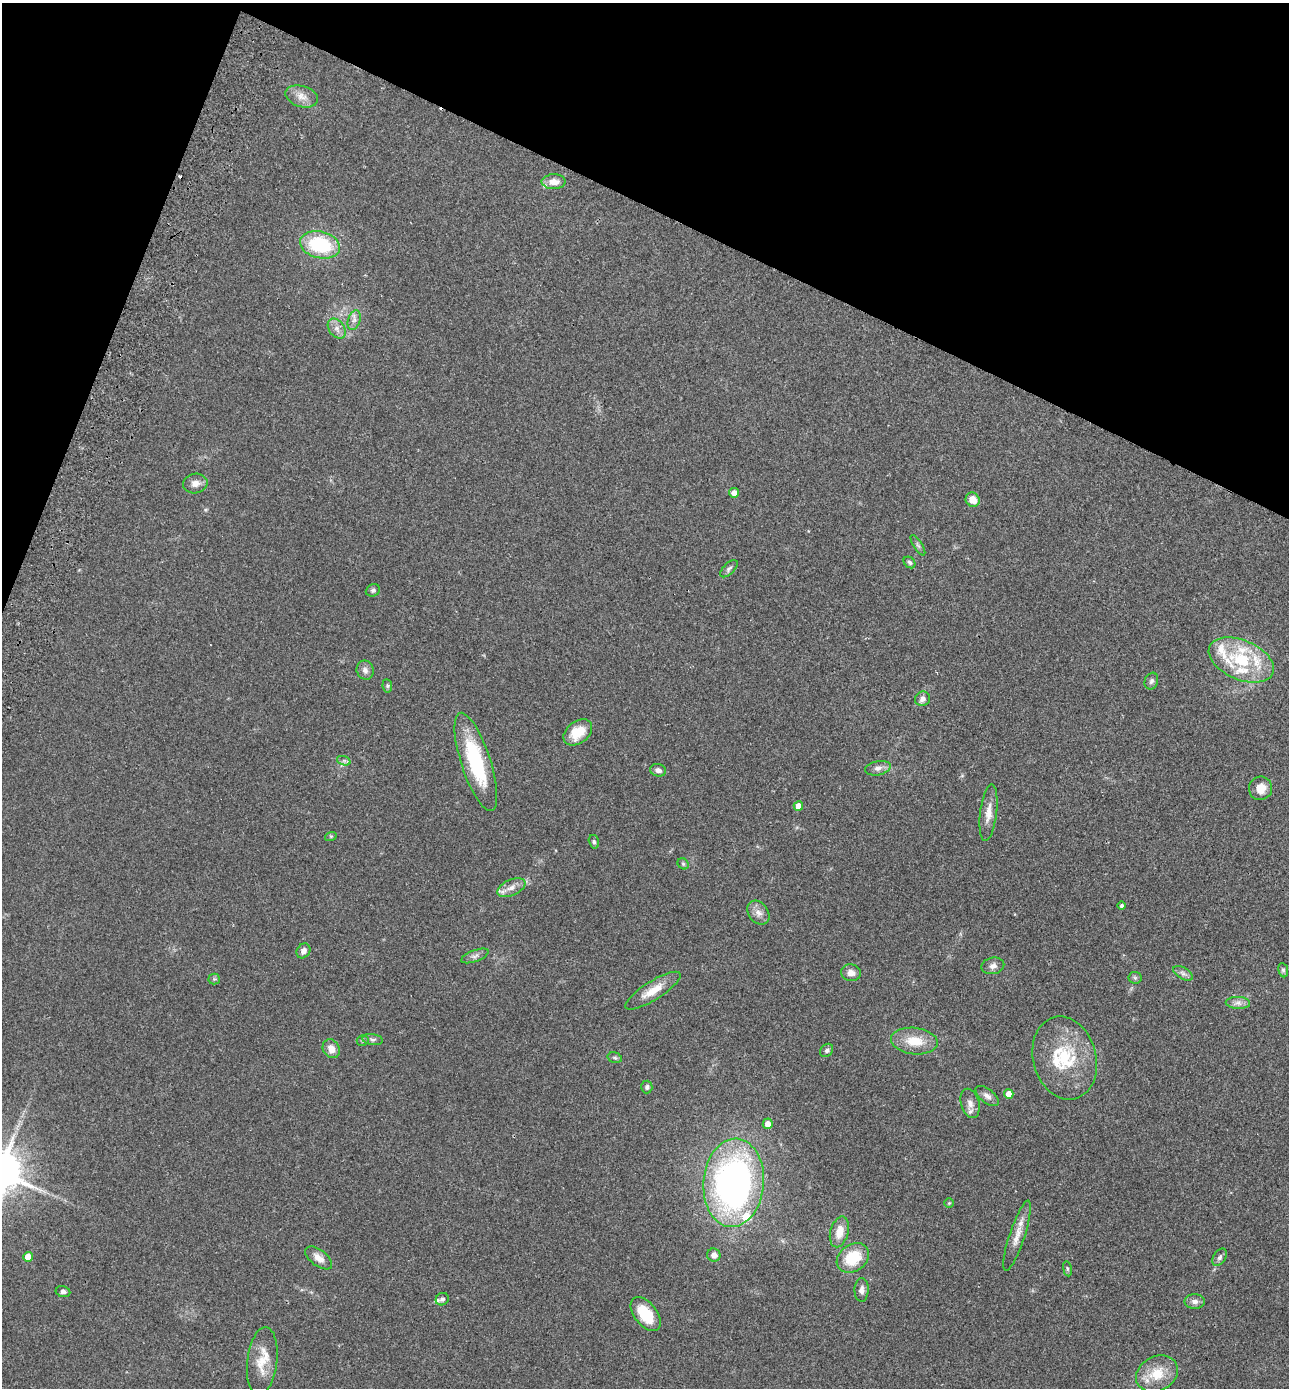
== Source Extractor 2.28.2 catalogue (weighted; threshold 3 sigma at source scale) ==
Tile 2 of 4 x 4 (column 2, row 1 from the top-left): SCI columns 1483-2769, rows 4191-5576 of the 5672 x 5603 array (HDU 1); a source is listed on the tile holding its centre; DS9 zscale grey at full resolution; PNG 1291 x 1390 px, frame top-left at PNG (2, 3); each listed source drawn as its Kron ellipse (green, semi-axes under 4 px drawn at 4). Shown black and unused: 20% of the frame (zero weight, under 2 of 3 exposures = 3% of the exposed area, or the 3 px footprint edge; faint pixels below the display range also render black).
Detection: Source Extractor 2.28.2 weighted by HDU 2 'WHT'; one run over the whole footprint, this tile lists its part. Background 0.0859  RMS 0.0077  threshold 0.0346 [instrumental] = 3 sigma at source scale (4.5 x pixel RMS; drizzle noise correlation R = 1.50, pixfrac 1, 0.05/0.05 arcsec/px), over >= 5 px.
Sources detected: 82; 2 cosmic-ray / hot-pixel residue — neither listed nor drawn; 10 inside a brighter listed object's ellipse — not listed separately; the other 70 listed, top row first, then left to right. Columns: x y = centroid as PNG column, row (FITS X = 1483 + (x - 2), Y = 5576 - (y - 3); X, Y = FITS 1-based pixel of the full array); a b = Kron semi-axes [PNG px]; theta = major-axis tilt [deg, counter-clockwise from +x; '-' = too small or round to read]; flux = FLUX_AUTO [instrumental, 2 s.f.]
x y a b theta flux
302 96 16 10 -16 6.9
554 182 12 7 0 7.2
320 245 20 13 -14 51
354 320 10 6 73 3.2
337 329 11 7 -52 4.4
195 483 12 10 10 5
734 493 5 5 - 4.8
973 500 7 6 - 8.9
918 545 12 3 -58 1.7
910 562 6 5 - 1.5
729 569 11 5 44 2.2
373 590 7 6 - 1.7
1241 660 34 19 -23 41
365 670 9 8 - 3.3
1151 681 8 6 71 2.1
387 686 7 5 -83 1.2
922 699 8 7 - 4
578 732 16 11 37 15
344 761 7 4 -18 1.6
476 762 51 14 -72 59
878 768 13 7 11 3.6
658 770 8 6 -13 2.7
1261 788 12 11 - 8.7
798 806 5 4 - 7.8
989 813 28 8 83 8.5
331 836 6 4 18 0.92
594 842 7 5 -75 1.4
683 864 6 5 - 1.1
511 888 15 7 24 5.9
1122 905 4 4 - 1.8
758 913 13 9 -52 5.1
303 951 8 6 54 3.6
475 956 14 5 20 2.9
993 966 11 8 13 3.7
1283 970 7 5 -81 1.5
851 973 10 8 -11 4.9
1183 973 11 5 -30 2.7
1135 978 6 6 - 1.4
214 979 5 5 - 1.2
653 991 32 9 32 13
1238 1003 12 6 -3 3.6
372 1039 10 5 -8 2
363 1041 6 5 - 1.2
914 1041 23 13 -6 17
331 1049 10 8 -60 6.6
827 1050 7 6 - 2
615 1058 7 5 -17 1.4
1065 1058 42 31 -75 45
647 1087 6 5 - 1.8
1009 1094 5 4 - 7.6
987 1096 14 7 -38 3.8
970 1103 15 9 -74 5.3
768 1124 5 5 - 5.3
734 1183 44 30 85 270
949 1203 5 5 - 0.79
839 1232 16 9 75 9.5
1017 1236 37 7 72 9.2
714 1255 7 6 - 4.2
28 1257 5 5 - 10
1220 1257 9 6 58 2.1
319 1258 16 8 -37 5.9
853 1258 17 13 35 24
1067 1269 8 4 -81 1.2
862 1290 12 7 88 3.4
63 1292 7 5 -11 2.1
442 1299 7 6 - 1.9
1195 1301 10 7 0 3.5
646 1314 20 11 -52 23
262 1361 34 15 83 16
1157 1374 22 17 28 18